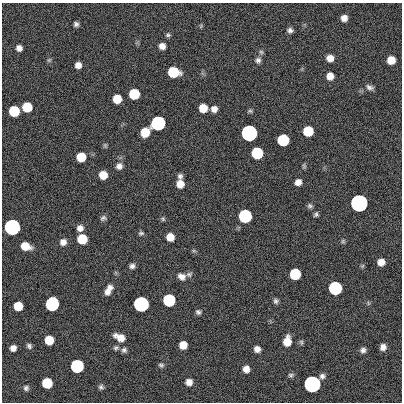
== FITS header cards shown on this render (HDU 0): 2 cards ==
NAXIS1  =                  400
NAXIS2  =                  400

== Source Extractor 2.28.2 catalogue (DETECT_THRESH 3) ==
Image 400 x 400 px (HDU 0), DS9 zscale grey, 1 PNG px = 1 image px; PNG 404 x 404 px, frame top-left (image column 1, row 400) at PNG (2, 3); no overlay
Background 0.664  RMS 34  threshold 101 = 3 sigma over >= 5 px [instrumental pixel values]
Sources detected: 86; all 86 listed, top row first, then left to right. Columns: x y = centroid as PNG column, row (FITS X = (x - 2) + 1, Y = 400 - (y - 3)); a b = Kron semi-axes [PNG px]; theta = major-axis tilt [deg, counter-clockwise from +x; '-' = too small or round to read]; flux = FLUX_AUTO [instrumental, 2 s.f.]
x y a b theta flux
344 18 6 6 - 1.5e+04
76 24 6 5 - 6.5e+03
290 30 6 6 - 7.2e+03
168 35 6 5 - 4.2e+03
162 46 6 6 - 1.4e+04
19 48 6 6 - 1.2e+04
261 52 6 6 - 4.5e+03
330 58 7 6 - 1.9e+04
49 60 7 4 44 3.4e+03
258 60 8 7 - 7.6e+03
391 60 7 7 - 3.2e+04
78 65 6 6 - 1.4e+04
173 72 8 7 - 1.2e+05
330 76 7 7 - 1.9e+04
370 87 10 6 -19 7.8e+03
134 94 7 7 - 1.2e+05
117 99 7 7 - 4.6e+04
27 107 7 7 - 7.3e+04
203 108 7 7 - 3.9e+04
214 109 7 6 - 1.3e+04
14 111 7 7 - 1.2e+05
250 111 6 5 - 3.7e+03
158 123 7 7 - 1.0e+06
308 131 7 7 - 9.1e+04
145 132 8 7 - 4.9e+04
249 133 7 7 - 3.5e+06
283 140 7 7 - 2.1e+05
105 146 7 5 -70 3.4e+03
257 153 7 7 - 2.1e+05
81 157 7 7 - 5.7e+04
119 166 8 7 - 1.2e+04
304 166 6 5 - 3.7e+03
103 175 7 7 - 3.5e+04
180 176 7 6 - 6.9e+03
298 182 6 6 - 1.4e+04
180 184 7 7 - 2.4e+04
359 203 7 7 - 1.1e+07
310 206 7 6 - 5.0e+03
316 214 6 5 - 4.7e+03
245 216 7 7 - 5.4e+05
103 218 8 6 25 5.9e+03
163 219 6 5 - 3.5e+03
12 227 7 7 - 2.9e+06
80 228 7 7 - 1.2e+04
141 233 7 5 7 4.4e+03
170 237 7 6 - 2.8e+04
82 239 7 7 - 7.7e+04
343 241 6 6 - 3.6e+03
63 242 8 7 - 1.3e+04
25 246 8 6 -16 3.7e+04
194 251 6 4 -18 3.1e+03
381 262 6 6 - 2.0e+04
132 266 6 6 - 7.2e+03
189 274 8 7 - 6.0e+03
295 274 7 7 - 1.4e+05
181 276 10 8 -29 1.3e+04
110 287 8 6 -16 9.1e+03
335 288 7 7 - 5.7e+05
107 292 8 7 - 1.0e+04
169 300 7 7 - 3.1e+05
276 301 6 6 - 5.9e+03
52 304 8 7 - 6.1e+05
141 304 7 7 - 2.1e+06
18 306 7 7 - 5.0e+04
198 312 7 6 - 5.6e+03
120 337 11 6 -26 2.5e+04
49 340 7 7 - 4.8e+04
287 341 9 7 80 3.4e+04
301 342 7 5 -72 4.0e+03
183 345 7 6 - 2.8e+04
29 346 7 5 -48 5.8e+03
383 347 6 6 - 1.2e+04
13 348 6 5 - 1.2e+04
116 348 8 6 31 5.5e+03
257 349 6 6 - 1.3e+04
124 350 7 7 - 6.3e+03
363 350 6 6 - 7.6e+03
161 365 7 5 -17 4.6e+03
77 366 7 7 - 5.2e+05
246 369 7 6 - 1.6e+04
291 375 7 6 - 4.7e+03
189 382 7 7 - 1.5e+04
47 383 7 7 - 9.9e+04
312 384 8 7 - 5.5e+06
101 387 6 6 - 5.3e+03
26 388 6 6 - 5.6e+03